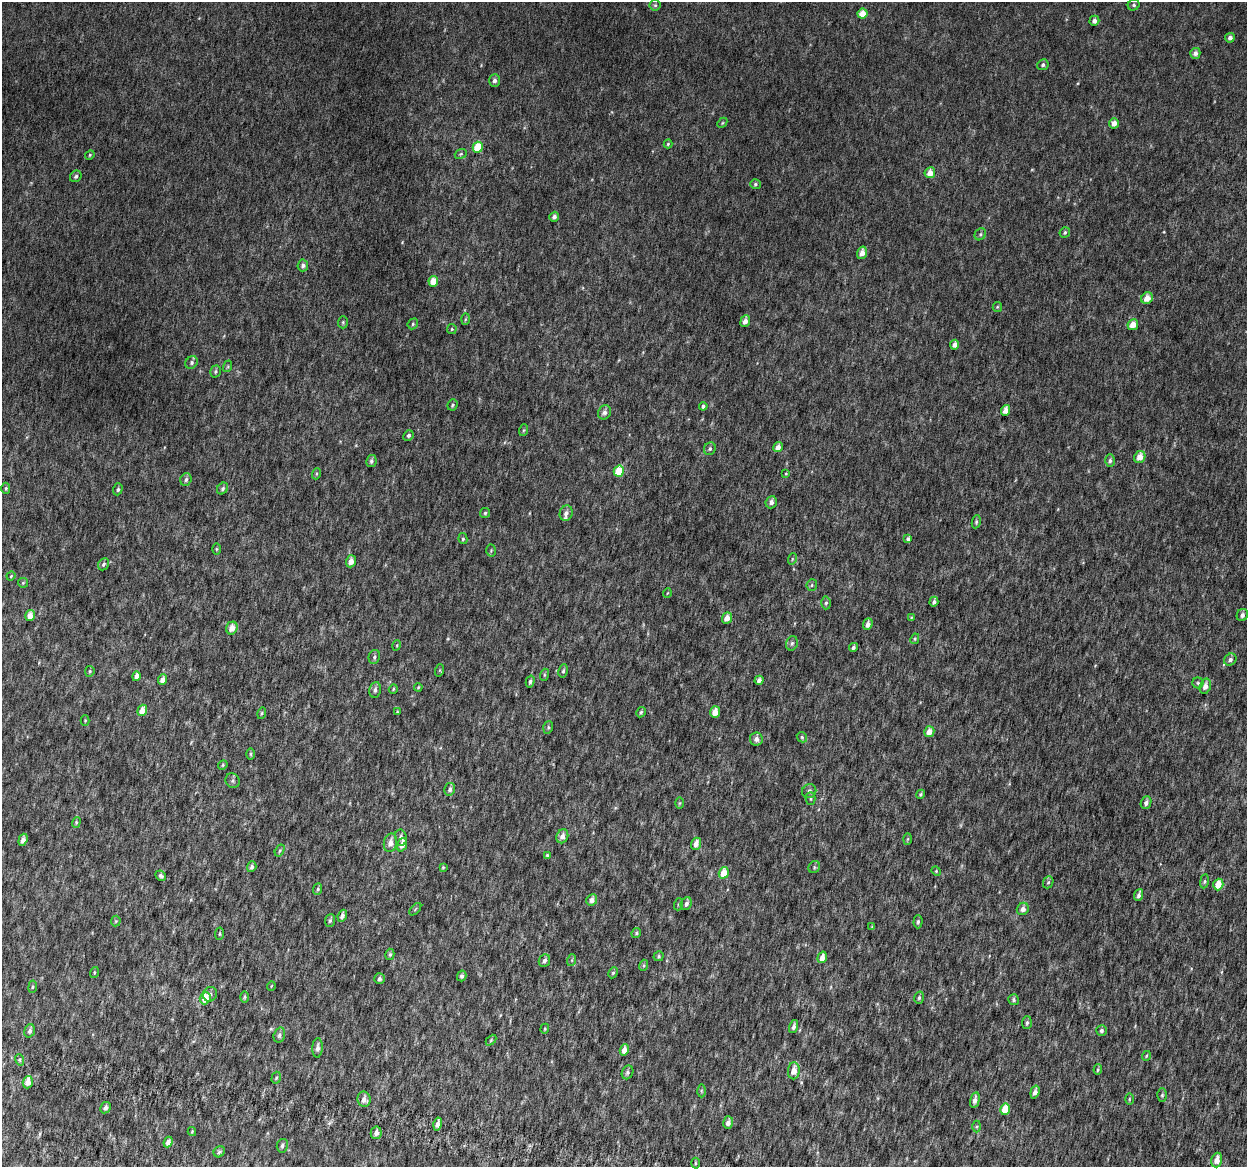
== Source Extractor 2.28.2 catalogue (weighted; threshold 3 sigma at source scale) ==
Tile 7 of 4 x 4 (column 3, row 2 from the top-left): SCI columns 2538-3782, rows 2640-3804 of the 5084 x 5337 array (HDU 1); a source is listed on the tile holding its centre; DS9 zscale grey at full resolution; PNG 1249 x 1169 px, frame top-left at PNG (2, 2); each listed source drawn as its Kron ellipse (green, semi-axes under 4 px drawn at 4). Shown black and unused: <1% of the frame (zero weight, under 6 of 12 exposures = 5% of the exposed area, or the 3 px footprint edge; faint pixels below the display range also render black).
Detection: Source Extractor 2.28.2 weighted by HDU 2 'WHT'; one run over the whole footprint, this tile lists its part. Background 0.00174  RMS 0.0014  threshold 0.00566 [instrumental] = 3 sigma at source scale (4.09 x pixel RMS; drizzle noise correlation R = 1.36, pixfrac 0.8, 0.0396/0.0396 arcsec/px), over >= 5 px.
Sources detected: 199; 1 inside a brighter listed object's ellipse — not listed separately; the other 198 listed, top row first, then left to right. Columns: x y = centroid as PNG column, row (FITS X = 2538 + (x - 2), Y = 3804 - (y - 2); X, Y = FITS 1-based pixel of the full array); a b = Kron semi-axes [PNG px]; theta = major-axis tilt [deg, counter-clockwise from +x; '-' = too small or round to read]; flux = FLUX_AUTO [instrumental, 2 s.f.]
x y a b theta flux
655 5 5 5 - 0.2
1134 5 6 5 - 0.22
862 13 5 5 - 1.4
1094 21 5 4 - 0.51
1230 38 5 4 - 0.46
1195 53 5 5 - 0.5
1043 65 6 5 - 0.3
494 81 6 5 - 0.42
722 123 6 4 47 0.16
1114 123 5 5 - 0.86
668 144 4 4 - 0.15
478 147 5 5 - 2.7
461 154 6 4 22 0.19
90 155 5 4 - 0.15
930 173 5 5 - 1
76 176 6 5 - 0.31
755 184 5 5 - 0.22
554 217 5 4 - 0.35
1065 232 5 5 - 0.22
980 234 6 5 - 0.24
862 253 6 4 72 0.83
303 265 6 5 - 0.42
433 281 5 5 - 2
1147 298 6 5 - 1.2
997 307 5 4 - 0.14
465 319 6 4 87 0.16
745 321 6 4 68 0.64
343 322 6 5 - 0.19
413 324 6 5 - 0.18
1133 325 5 5 - 1.3
452 329 5 4 - 0.16
955 345 5 4 - 0.73
192 363 7 5 50 0.31
228 366 6 4 72 0.15
215 371 6 5 - 0.23
452 405 6 5 - 0.2
703 406 4 4 - 0.27
1006 410 5 4 - 0.86
604 412 7 6 - 0.49
524 430 6 4 71 0.16
408 435 5 5 - 0.29
778 447 5 4 - 0.69
710 449 6 5 - 0.28
1140 457 6 5 - 1.3
371 461 6 5 - 0.31
1110 461 6 5 - 0.28
619 471 6 5 - 3.5
786 473 3 3 - 0.1
316 474 6 3 71 0.15
186 479 6 5 - 0.35
6 488 6 4 89 0.17
118 489 6 4 71 0.23
223 489 6 5 - 0.26
771 502 6 5 - 0.52
485 513 5 4 - 0.19
566 513 8 6 70 0.54
976 522 6 4 81 0.23
463 539 5 4 - 0.18
908 539 4 3 - 0.28
216 549 6 4 -90 0.15
491 550 6 5 - 0.18
792 559 6 3 72 0.14
351 561 6 5 - 0.97
104 564 6 5 - 0.27
11 576 4 3 - 0.12
23 583 5 5 - 0.14
812 585 6 5 - 0.21
667 593 5 3 - 0.099
934 602 5 3 - 0.32
826 603 6 5 - 0.25
1242 615 6 5 - 0.42
30 616 5 5 - 1.2
727 618 6 5 - 1.1
911 618 4 4 - 0.11
868 624 6 4 67 0.59
232 628 6 5 - 1.3
915 639 5 4 - 0.16
792 643 7 5 74 0.28
397 645 5 3 - 0.12
853 647 4 4 - 0.28
374 657 7 5 68 0.27
1230 660 7 5 35 0.38
440 670 6 4 72 0.14
90 671 5 4 - 0.18
563 671 7 4 79 0.24
544 675 6 4 73 0.16
136 676 5 4 - 0.7
163 680 5 4 - 0.81
759 680 4 4 - 0.51
530 682 6 4 75 0.27
1198 683 5 5 - 0.19
1205 686 8 5 75 0.64
418 687 4 3 - 0.12
393 689 5 4 - 0.13
375 690 8 5 80 0.41
142 710 6 4 69 1.2
397 711 4 3 - 0.1
641 712 5 4 - 0.19
715 712 6 5 - 1.1
262 713 6 4 74 0.16
85 720 5 4 - 0.13
548 727 6 5 - 0.21
929 732 5 5 - 1.2
802 737 6 4 -48 0.17
756 739 6 6 - 0.52
251 754 6 4 -90 0.17
223 765 5 4 - 0.17
233 781 7 7 - 0.33
450 789 6 5 - 0.41
809 791 7 6 - 0.39
921 794 5 4 - 0.19
811 798 6 5 - 0.21
679 803 6 4 89 0.14
1146 803 6 5 - 0.44
76 822 5 4 - 0.17
562 836 7 5 67 0.7
401 838 8 6 -78 0.43
908 839 6 4 87 0.13
23 840 6 4 71 0.55
390 843 9 6 77 0.78
696 844 6 5 - 0.82
402 845 7 4 71 0.84
280 850 6 4 59 0.18
547 855 4 4 - 0.16
252 867 5 4 - 0.33
443 867 4 4 - 0.12
814 867 6 5 - 0.22
936 871 5 4 - 0.12
724 873 6 5 - 1.9
161 876 5 4 - 0.26
1204 881 7 3 81 0.17
1048 882 6 5 - 0.23
1218 884 6 5 - 1.8
318 889 6 4 70 0.19
1139 895 6 4 70 0.36
592 900 6 5 - 0.73
679 904 6 4 70 0.17
686 904 6 5 - 0.39
415 909 7 3 46 0.14
1023 909 6 5 - 0.59
342 916 6 4 68 0.39
330 920 6 5 - 0.24
116 921 5 5 - 0.13
918 922 6 4 87 0.25
872 927 4 3 - 0.12
636 933 5 4 - 0.18
220 934 6 4 83 0.17
390 954 5 4 - 0.2
658 956 5 5 - 0.18
822 957 6 4 72 0.81
572 960 6 3 72 0.15
544 961 6 5 - 0.41
644 965 5 3 - 0.15
94 972 6 3 72 0.14
613 973 6 4 64 0.19
462 976 5 4 - 0.31
379 979 5 5 - 0.32
271 986 5 3 - 0.096
33 987 6 3 81 0.15
210 994 7 6 - 0.36
245 997 6 4 89 0.18
205 998 6 5 - 2.1
919 998 6 4 73 0.22
1014 1000 5 5 - 0.25
1027 1023 6 5 - 0.23
794 1027 6 4 75 0.41
545 1029 5 4 - 0.15
1101 1030 5 5 - 0.3
30 1031 7 5 71 0.4
279 1035 8 5 73 0.31
491 1040 6 4 46 0.15
318 1048 10 5 86 0.49
624 1050 6 4 72 0.89
1146 1056 5 3 - 0.11
20 1060 6 4 -72 0.19
1098 1070 5 4 - 0.18
794 1071 8 6 86 1.3
627 1072 7 5 65 0.3
276 1078 6 4 73 0.19
28 1082 6 5 - 1
701 1091 6 4 -89 0.17
1035 1092 6 4 72 0.53
1162 1095 6 4 88 0.19
364 1099 8 6 -83 0.74
1129 1099 6 3 89 0.14
975 1100 8 4 76 0.58
106 1108 6 5 - 0.39
1005 1109 6 5 - 2.3
728 1122 6 5 - 0.52
438 1124 6 4 77 0.6
977 1126 6 3 89 0.15
192 1131 4 4 - 0.13
376 1133 6 5 - 0.56
168 1142 5 4 - 0.52
282 1146 7 5 80 0.28
219 1152 6 5 - 0.23
1217 1160 7 5 74 1
695 1163 5 3 - 0.14